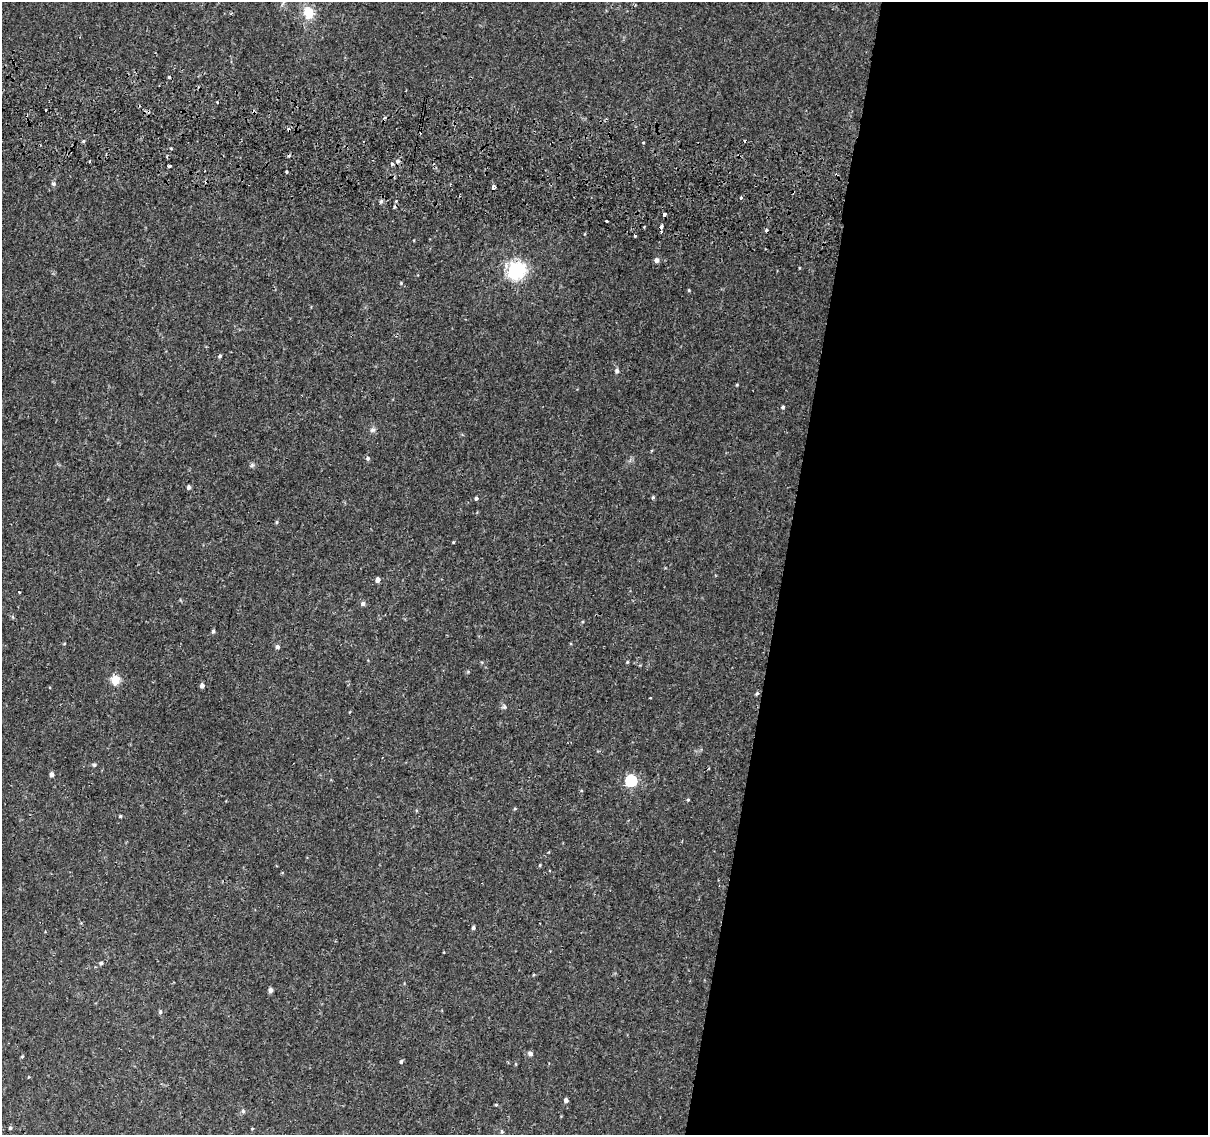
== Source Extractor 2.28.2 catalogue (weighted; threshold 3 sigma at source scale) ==
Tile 12 of 4 x 4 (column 4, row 3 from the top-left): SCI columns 3624-4829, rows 1396-2528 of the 4842 x 5116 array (HDU 1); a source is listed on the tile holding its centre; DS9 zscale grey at full resolution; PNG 1210 x 1137 px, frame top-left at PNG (2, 2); no overlay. Shown black and unused: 35% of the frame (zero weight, under 2 of 3 exposures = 2% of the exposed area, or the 3 px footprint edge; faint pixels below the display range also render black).
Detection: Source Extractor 2.28.2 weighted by HDU 2 'WHT'; one run over the whole footprint, this tile lists its part. Background 0.00508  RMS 0.0022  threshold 0.0101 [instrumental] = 3 sigma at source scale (4.5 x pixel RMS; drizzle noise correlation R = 1.50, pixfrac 1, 0.0396/0.0396 arcsec/px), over >= 5 px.
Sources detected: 75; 8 cosmic-ray / hot-pixel residue — not listed; the other 67 listed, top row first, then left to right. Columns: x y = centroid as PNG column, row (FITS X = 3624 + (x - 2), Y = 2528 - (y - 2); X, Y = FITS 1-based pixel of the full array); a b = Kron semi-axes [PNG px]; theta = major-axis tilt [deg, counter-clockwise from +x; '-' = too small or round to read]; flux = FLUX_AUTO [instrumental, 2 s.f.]
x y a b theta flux
309 12 15 12 -75 4.2
169 77 4 3 - 0.41
217 102 2 2 - 0.22
45 110 3 3 - 0.55
398 161 6 5 - 0.53
392 164 5 4 - 0.34
169 166 3 3 - 1.5
286 172 4 2 - 0.25
53 184 6 6 - 0.44
494 187 6 4 49 1.3
741 198 3 3 - 0.71
381 201 5 5 - 0.45
664 215 4 3 - 1.5
607 221 3 2 - 0.46
644 227 2 2 - 0.2
661 227 4 3 - 0.9
766 231 4 3 - 0.57
635 235 3 2 - 0.55
656 260 5 5 - 1.1
516 270 7 6 - 94
401 283 4 4 - 0.19
689 290 4 4 - 0.21
220 356 4 4 - 0.31
617 371 5 5 - 0.67
737 385 4 3 - 0.19
783 407 4 4 - 0.35
372 430 8 6 15 0.56
368 458 6 5 - 0.42
252 465 7 4 45 0.37
189 487 5 4 - 0.52
476 498 4 4 - 0.41
653 498 5 4 - 0.34
277 522 5 4 - 0.26
453 542 3 3 - 0.18
378 580 5 4 - 1.1
19 592 3 2 - 0.18
363 604 5 5 - 0.7
13 617 6 3 -71 0.26
213 631 5 4 - 0.4
64 644 4 3 - 0.17
277 647 5 5 - 0.58
627 662 4 4 - 0.23
115 680 12 10 73 2.3
202 685 4 4 - 0.97
757 694 6 4 65 0.34
504 707 7 5 90 0.42
94 765 5 5 - 0.35
52 775 5 4 - 0.92
631 781 6 6 - 23
688 800 4 4 - 0.23
515 809 5 3 - 0.21
120 816 4 3 - 0.29
540 865 4 4 - 0.19
549 871 3 2 - 0.19
473 928 5 4 - 0.41
101 963 4 4 - 0.35
270 990 4 4 - 0.97
160 1012 5 4 - 0.44
530 1054 5 5 - 0.9
22 1057 5 3 - 0.21
401 1062 5 4 - 0.37
566 1100 5 4 - 0.7
496 1105 4 4 - 0.23
243 1111 6 5 - 0.41
10 1128 5 4 - 0.36
252 1128 4 3 - 0.26
502 1132 5 4 - 0.3
Overlapping masked pixels (flux is a lower limit): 3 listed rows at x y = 494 187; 664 215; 661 227